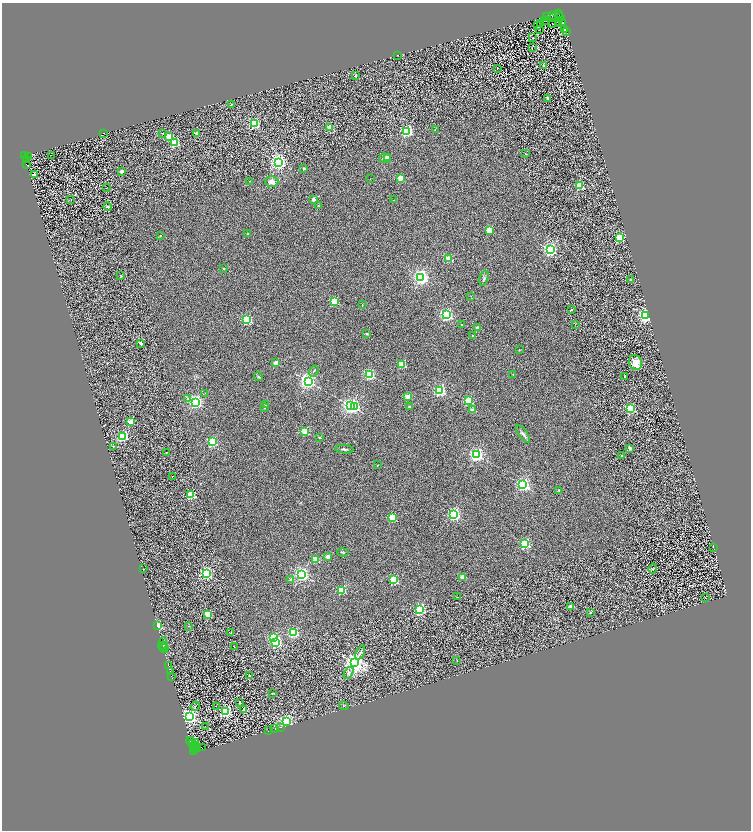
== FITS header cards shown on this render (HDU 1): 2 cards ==
NAXIS1  =                 1497
NAXIS2  =                 1656

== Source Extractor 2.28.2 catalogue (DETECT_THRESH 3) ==
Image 1497 x 1656 px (HDU 1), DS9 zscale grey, zoomed out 1/2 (1 PNG px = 2 x 2 image px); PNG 753 x 832 px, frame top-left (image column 1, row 1655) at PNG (2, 3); each listed source drawn as its Kron ellipse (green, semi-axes under 4 px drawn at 4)
Background 0.341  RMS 0.33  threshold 0.987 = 3 sigma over >= 5 px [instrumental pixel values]
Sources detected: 215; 33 cannot appear on this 1/2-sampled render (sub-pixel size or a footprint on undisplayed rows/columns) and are neither listed nor drawn; the other 182 listed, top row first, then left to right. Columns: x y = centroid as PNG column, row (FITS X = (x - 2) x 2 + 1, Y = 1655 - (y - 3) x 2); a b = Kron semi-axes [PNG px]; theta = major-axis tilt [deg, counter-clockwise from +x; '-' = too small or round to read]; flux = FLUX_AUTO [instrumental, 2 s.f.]
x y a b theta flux
559 13 2 1 - 7
552 15 3 1 - 16
547 16 2 1 - 16
559 16 2 1 - 16
561 17 2 1 - 13
554 18 2 1 - 13
545 21 2 1 - 18
547 21 2 1 - 25
563 22 2 1 - 21
552 23 2 1 - 22
541 24 2 2 - 26
558 24 2 1 - 20
537 26 2 2 - 38
539 29 2 1 - 24
565 29 3 1 - 28
566 31 2 1 - 19
533 38 3 2 - 29
532 47 2 1 - 19
397 55 2 1 - 16
544 65 2 2 - 450
497 68 2 1 - 16
355 76 3 3 - 50
548 98 2 2 - 310
232 104 2 2 - 98
254 123 3 3 - 9700
330 127 3 2 - 2400
435 129 2 2 - 60
407 131 4 3 - 8600
104 133 3 2 - 330
163 133 4 2 - 55
196 134 2 2 - 730
169 137 3 2 - 2900
175 143 3 3 - 4300
526 154 3 3 - 37
51 155 2 1 - 42
25 156 4 2 - 3100
29 157 3 2 - 420
387 157 3 2 - 310
385 158 6 5 - 180
26 160 3 2 - 570
279 162 3 3 - 27000
27 164 3 2 - 190
304 169 2 2 - 350
122 171 4 3 - 130
34 175 2 2 - 850
400 178 3 2 - 2900
370 179 2 1 - 33
249 181 2 1 - 39
272 182 6 5 - 350
580 186 3 3 - 4700
106 188 2 1 - 26
71 199 2 1 - 51
313 200 2 2 - 670
394 200 2 2 - 22
318 206 3 3 - 39
107 207 4 3 - 110
489 230 3 3 - 3400
248 233 3 3 - 55
160 236 3 2 - 41
619 238 3 3 - 7200
550 250 3 3 - 22000
449 259 3 2 - 2500
224 268 2 2 - 150
121 275 2 2 - 58
421 277 3 3 - 30000
484 278 8 4 76 150
630 280 2 2 - 340
471 296 2 1 - 26
334 301 3 3 - 5000
362 305 2 2 - 61
571 310 2 2 - 86
446 315 3 3 - 19000
645 315 4 3 - 17000
247 320 3 3 - 7800
575 324 2 2 - 16
462 325 2 2 - 63
477 328 2 2 - 600
367 334 2 2 - 200
473 336 2 2 - 88
141 343 2 2 - 560
519 349 2 2 - 59
276 363 2 2 - 1200
635 363 8 6 -72 540
402 364 3 3 - 3000
314 371 6 2 56 62
369 374 3 3 - 11000
513 374 2 2 - 98
625 376 2 2 - 140
258 377 4 4 - 77
308 381 3 3 - 35000
440 391 3 3 - 10000
205 393 2 2 - 32
408 397 2 2 - 1700
188 399 3 3 - 310
468 401 3 3 - 6000
195 402 3 3 - 24000
266 405 2 2 - 57
350 406 3 3 - 29000
354 407 3 3 - 7700
409 407 2 2 - 360
264 408 2 2 - 130
630 408 3 3 - 7300
472 410 2 2 - 920
130 422 3 2 - 2400
305 432 3 3 - 3500
523 434 10 3 -53 200
123 436 3 3 - 9700
319 437 2 2 - 250
212 442 3 3 - 8200
113 446 2 2 - 78
630 448 2 2 - 590
344 449 9 3 -5 140
166 452 2 2 - 77
476 455 3 3 - 20000
622 455 2 2 - 60
377 465 2 2 - 60
172 476 2 2 - 96
523 485 4 3 - 19000
559 490 2 2 - 85
190 495 3 3 - 4700
454 514 3 3 - 19000
392 518 3 3 - 4300
525 544 3 3 - 9000
713 547 2 2 - 21
343 552 6 2 -11 58
328 557 2 2 - 710
316 559 3 2 - 2300
144 569 2 1 - 22
653 569 5 4 - 83
206 573 3 3 - 17000
302 574 3 3 - 25000
462 577 2 2 - 1700
291 579 2 2 - 410
393 580 3 3 - 5700
342 590 3 3 - 5500
457 597 3 2 - 32
706 598 2 1 - 14
571 607 2 2 - 540
420 610 3 3 - 12000
590 612 2 2 - 110
208 614 3 3 - 3600
157 625 2 2 - 5600
189 626 3 2 - 36
231 632 2 2 - 49
293 632 3 3 - 10000
274 638 3 3 - 8400
276 642 3 3 - 9000
163 643 6 4 75 150
163 646 5 3 - 130
234 646 2 1 - 36
164 649 4 4 - 120
360 653 7 2 64 99
457 661 2 2 - 27
354 663 4 4 - 63000
168 666 2 1 - 1700
170 672 2 1 - 960
349 673 6 4 59 140
249 675 2 2 - 190
171 676 2 1 - 3100
273 693 3 2 - 39
240 703 2 2 - 98
195 706 5 2 - 47
216 706 2 1 - 12
344 706 5 2 - 43
244 710 2 2 - 470
225 712 3 3 - 12000
189 716 3 3 - 31000
286 722 3 3 - 22000
206 727 3 1 - 14
280 727 2 1 - 13
275 729 2 1 - 970
268 731 2 1 - 1400
190 741 4 2 - 6300
195 743 2 1 - 360
192 744 3 1 - 2300
193 746 2 1 - 420
195 746 3 1 - 1700
197 748 3 3 - 2200
203 748 4 2 - 1100
193 749 2 1 - 1400
195 750 2 1 - 180
193 751 3 2 - 3100
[33 sub-pixel or undisplayed-footprint detections neither listed nor drawn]